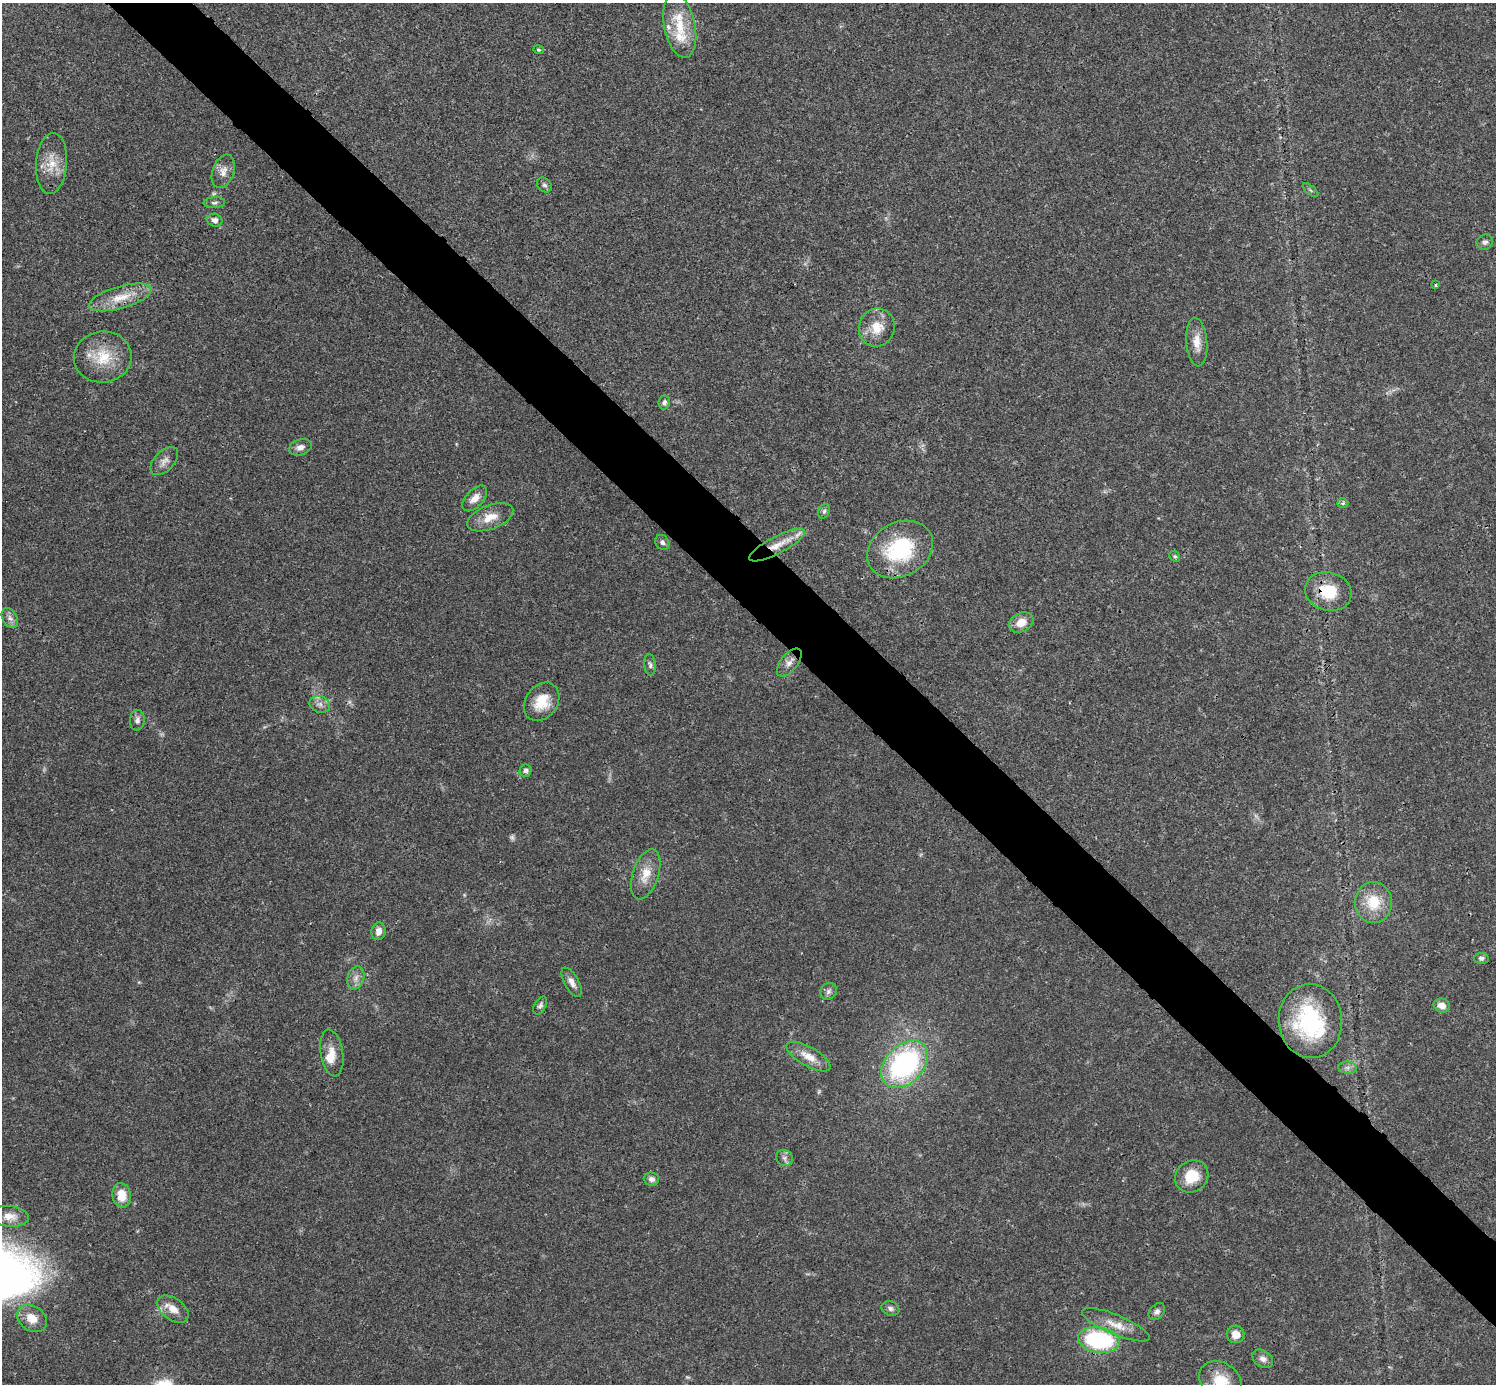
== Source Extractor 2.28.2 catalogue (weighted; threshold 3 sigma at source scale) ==
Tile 6 of 4 x 4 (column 2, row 2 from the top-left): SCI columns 1495-2988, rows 2921-4302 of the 5984 x 5984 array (HDU 1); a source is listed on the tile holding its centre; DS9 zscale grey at full resolution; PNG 1498 x 1386 px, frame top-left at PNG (2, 3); each listed source drawn as its Kron ellipse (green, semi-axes under 4 px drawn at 4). Shown black and unused: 5% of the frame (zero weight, under 3 of 4 exposures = <1% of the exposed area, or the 3 px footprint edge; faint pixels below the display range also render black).
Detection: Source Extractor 2.28.2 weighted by HDU 2 'WHT'; one run over the whole footprint, this tile lists its part. Background 0.021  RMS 0.0022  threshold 0.00997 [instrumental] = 3 sigma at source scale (4.5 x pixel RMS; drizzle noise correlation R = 1.50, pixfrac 1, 0.05/0.05 arcsec/px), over >= 5 px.
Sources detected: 68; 2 too faint to see at this stretch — neither listed nor drawn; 4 inside a brighter listed object's ellipse — not listed separately; the other 62 listed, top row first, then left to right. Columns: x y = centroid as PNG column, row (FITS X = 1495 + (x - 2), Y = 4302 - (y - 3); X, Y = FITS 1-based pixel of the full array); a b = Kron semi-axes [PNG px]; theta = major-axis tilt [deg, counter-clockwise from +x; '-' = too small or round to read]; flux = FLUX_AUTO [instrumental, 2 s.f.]
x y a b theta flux
680 26 32 15 -79 7.3
538 50 5 4 - 0.3
51 163 30 15 85 4.8
223 171 17 10 71 2.1
544 185 8 6 -46 0.58
1311 190 9 3 -40 0.32
214 203 11 5 3 0.61
215 220 7 6 - 1.1
1485 242 8 7 - 0.75
1436 285 3 3 - 0.28
120 297 32 11 16 4.9
877 328 19 18 - 4.5
1197 342 24 10 -85 2.9
103 357 29 25 7 7.7
664 402 7 6 - 0.65
300 447 11 7 20 1.2
164 461 17 9 46 1.5
475 498 15 8 46 2
1343 503 5 4 - 0.42
824 511 7 5 68 0.54
490 517 24 12 21 3.6
662 542 8 6 -48 0.66
777 545 31 8 28 4.3
900 549 34 27 28 18
1175 556 6 5 - 0.34
1328 591 24 19 -16 7.3
10 618 11 7 -61 1
1021 622 13 9 25 2.7
789 662 16 8 51 1.6
650 665 11 6 -83 0.7
542 702 21 16 54 5.3
320 704 10 8 -22 1.2
137 720 10 7 86 0.99
526 771 6 6 - 0.86
646 874 26 13 71 3.9
1374 902 20 18 -86 6.4
379 931 9 7 78 1.3
1481 958 7 5 2 0.57
356 978 12 8 71 1.5
572 982 16 7 -61 1.5
828 991 9 8 - 0.8
540 1005 10 5 61 0.61
1442 1006 8 7 - 1.7
1310 1021 37 31 -87 21
332 1053 23 11 -81 3
808 1057 25 9 -29 3.2
905 1064 27 19 46 40
1348 1068 9 6 -5 0.8
785 1158 8 8 - 0.87
1192 1176 17 15 36 5.7
651 1179 7 6 - 0.82
122 1195 12 9 -79 3.6
9 1216 19 10 -5 2.4
890 1308 9 7 -22 0.73
173 1309 18 11 -36 2.7
1157 1312 10 7 49 0.9
32 1318 16 12 -37 3.1
1116 1325 36 10 -22 3.7
1236 1334 9 8 - 2.5
1099 1340 21 12 -8 27
1263 1359 11 8 -33 1.2
1221 1381 23 18 -35 6.3
Overlapping masked pixels (flux is a lower limit): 2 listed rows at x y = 777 545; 1328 591
Isophote crosses this tile's border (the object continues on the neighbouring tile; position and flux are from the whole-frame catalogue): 1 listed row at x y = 1221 1381